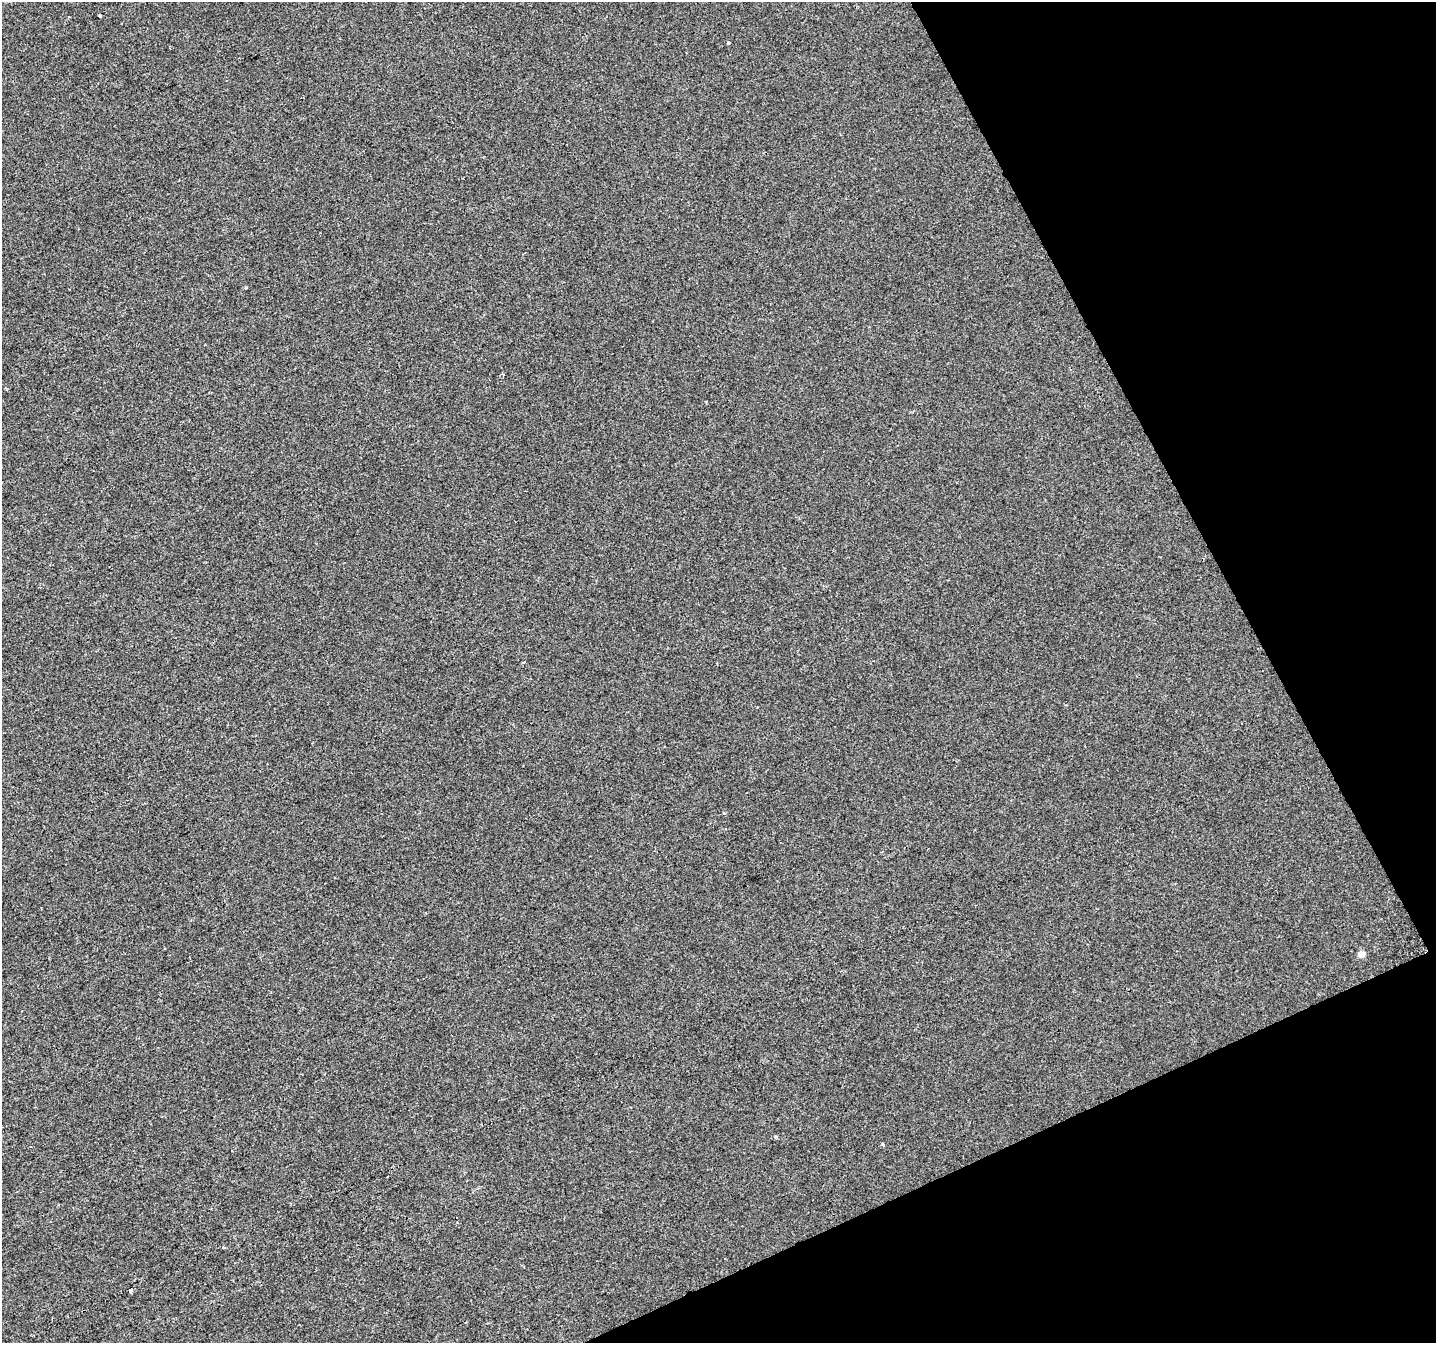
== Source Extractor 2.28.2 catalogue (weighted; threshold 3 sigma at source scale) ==
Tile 12 of 4 x 4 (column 4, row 3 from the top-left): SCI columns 4306-5739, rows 1497-2837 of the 5739 x 5615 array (HDU 1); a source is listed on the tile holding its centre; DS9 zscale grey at full resolution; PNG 1438 x 1345 px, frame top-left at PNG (2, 2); no overlay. Shown black and unused: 22% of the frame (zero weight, under 2 of 3 exposures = <1% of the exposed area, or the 3 px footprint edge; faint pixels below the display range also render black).
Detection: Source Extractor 2.28.2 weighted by HDU 2 'WHT'; one run over the whole footprint, this tile lists its part. Background -3.60e-04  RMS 0.0041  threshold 0.0186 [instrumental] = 3 sigma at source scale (4.5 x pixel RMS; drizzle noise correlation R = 1.50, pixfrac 1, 0.0396/0.0396 arcsec/px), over >= 5 px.
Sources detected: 7; all 7 listed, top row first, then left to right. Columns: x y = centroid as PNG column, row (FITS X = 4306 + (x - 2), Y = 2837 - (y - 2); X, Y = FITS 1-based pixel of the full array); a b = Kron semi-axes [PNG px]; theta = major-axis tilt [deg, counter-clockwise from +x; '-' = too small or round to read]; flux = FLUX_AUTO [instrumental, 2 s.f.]
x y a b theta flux
100 15 3 3 - 0.86
729 43 3 3 - 1.1
524 662 4 3 - 0.47
1361 954 5 4 - 4
775 1136 5 3 - 0.81
883 1144 5 3 - 0.4
131 1289 4 3 - 1.1